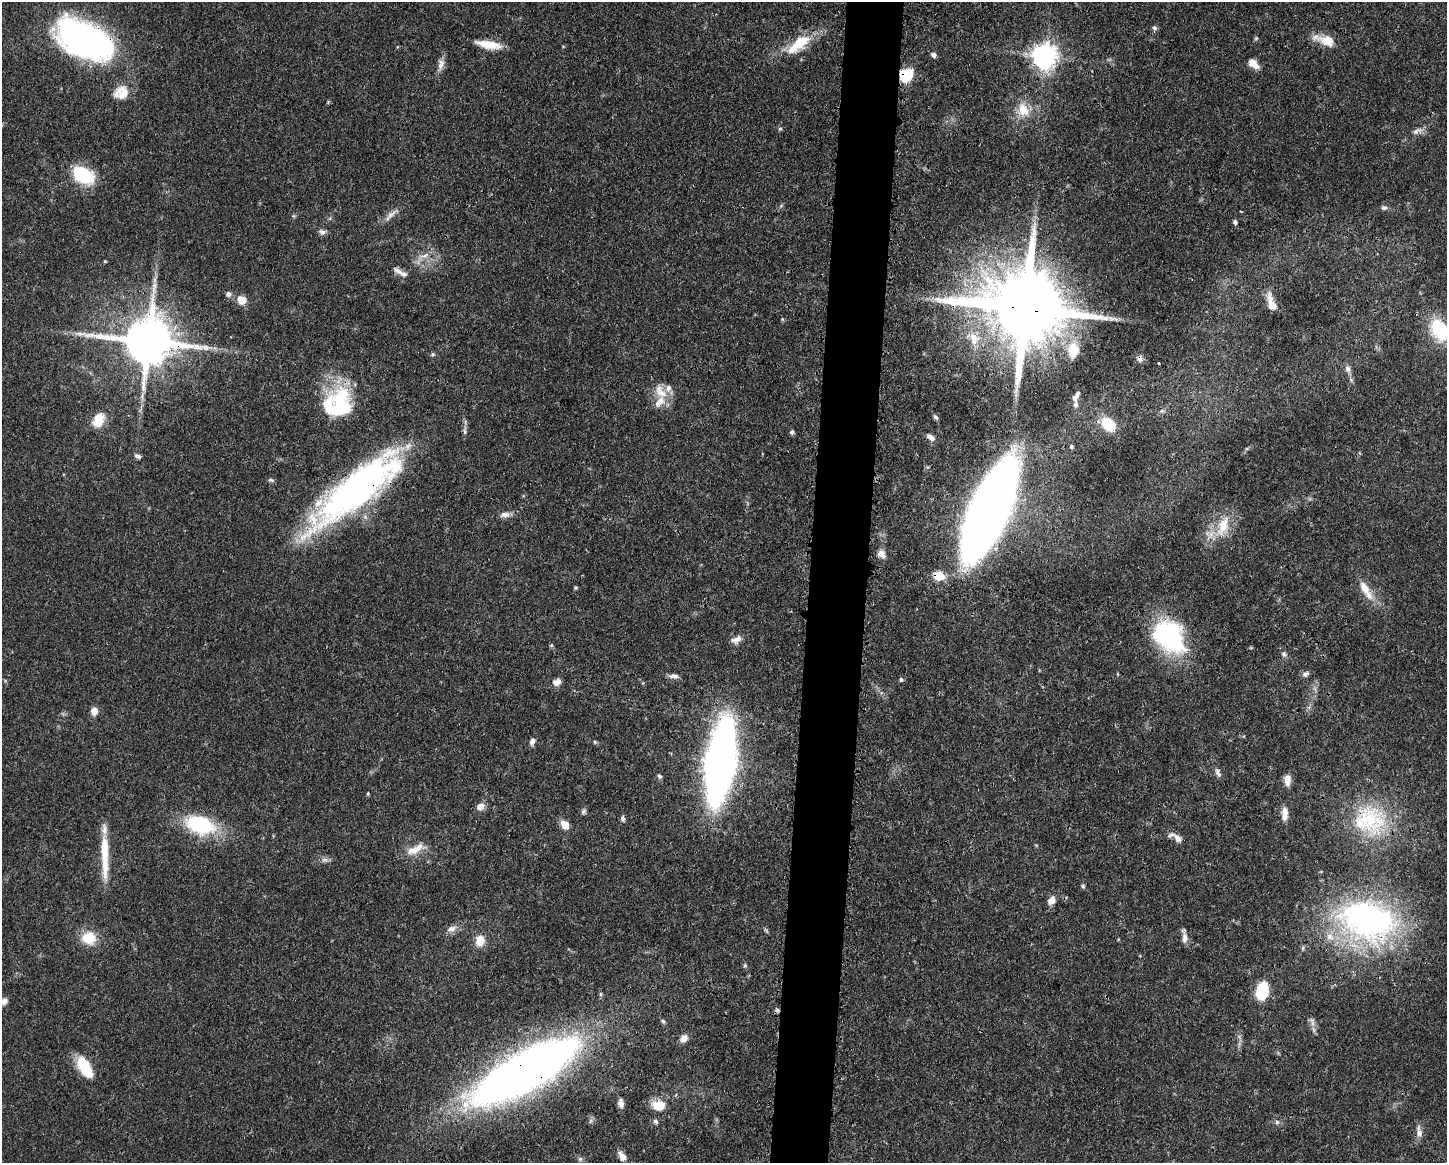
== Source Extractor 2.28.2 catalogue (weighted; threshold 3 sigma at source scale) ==
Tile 5 of 3 x 4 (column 2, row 2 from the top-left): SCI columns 1563-3007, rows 2325-3485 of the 4682 x 4647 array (HDU 1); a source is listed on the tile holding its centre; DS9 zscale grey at full resolution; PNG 1449 x 1165 px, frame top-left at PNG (2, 2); no overlay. Shown black and unused: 4% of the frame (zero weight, under 3 of 4 exposures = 1% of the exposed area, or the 3 px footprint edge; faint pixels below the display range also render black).
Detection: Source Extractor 2.28.2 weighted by HDU 2 'WHT'; one run over the whole footprint, this tile lists its part. Background 0.0563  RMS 0.0033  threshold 0.0148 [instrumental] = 3 sigma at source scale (4.5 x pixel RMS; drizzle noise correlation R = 1.50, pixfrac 1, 0.05/0.05 arcsec/px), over >= 5 px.
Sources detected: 119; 2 inside a brighter object's white glare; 1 cosmic-ray / hot-pixel residue — not listed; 7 inside a brighter listed object's ellipse — not listed separately; the other 109 listed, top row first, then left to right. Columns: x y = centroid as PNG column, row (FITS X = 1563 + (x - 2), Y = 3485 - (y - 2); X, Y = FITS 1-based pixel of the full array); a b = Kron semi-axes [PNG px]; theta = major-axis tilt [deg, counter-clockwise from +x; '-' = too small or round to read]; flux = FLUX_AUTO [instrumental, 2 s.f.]
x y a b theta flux
1154 28 7 6 - 0.7
1256 38 6 4 45 0.41
86 41 49 27 -25 140
1327 41 23 14 -15 5.8
800 42 33 16 41 11
488 44 28 8 -10 6.4
933 55 7 5 -50 1.1
1045 56 8 8 - 310
1253 63 13 7 -42 3.3
441 64 16 8 82 2.2
906 75 9 8 - 18
121 93 20 17 24 5.5
328 102 5 4 - 0.37
1023 110 20 14 -70 6.5
780 129 5 5 - 0.5
1417 131 16 7 22 1.9
83 175 21 13 -29 20
1384 208 9 6 -6 0.87
390 215 22 6 45 2.3
1235 222 6 5 - 0.73
322 232 10 7 -14 1.2
425 255 13 7 27 2.5
398 271 16 7 -28 1.7
155 280 7 5 90 0.92
228 294 7 7 - 1.2
241 300 9 8 - 4.5
1272 303 21 8 -70 4.2
1025 308 23 19 -17 5400
1111 318 12 6 -4 1.5
782 319 5 4 - 0.36
1439 329 23 15 -64 20
974 338 20 13 -76 6
148 341 15 13 -8 1900
206 347 13 8 -7 2.3
1073 350 22 14 89 6.6
1140 359 8 7 - 1.1
1158 363 3 2 - 0.33
1348 369 10 7 -76 1.6
660 392 24 13 -54 5.5
1075 398 8 6 56 1.2
341 401 38 24 -86 24
1162 411 6 4 -17 0.52
935 417 8 4 -51 0.71
98 420 18 12 61 6.1
1108 424 13 9 -41 13
792 432 6 5 - 0.63
931 437 10 6 -35 1.9
1071 447 6 5 - 0.53
138 456 8 5 -26 1
271 480 8 5 -10 0.63
356 489 112 30 39 130
989 510 71 21 66 740
505 514 13 7 6 2
1223 526 35 16 69 11
881 554 13 10 -58 2.1
939 576 12 9 -16 6.2
576 588 5 4 - 0.41
1366 590 30 9 -60 5.7
1168 636 39 28 -47 45
737 639 14 8 45 2.2
551 645 6 5 - 0.42
1284 654 8 7 - 0.9
1118 674 5 3 - 0.27
1306 674 9 6 31 1.1
674 676 13 5 -1 1.4
901 680 6 4 -76 0.54
557 682 11 8 16 2
94 711 9 7 -86 2.4
532 742 9 6 62 1.3
595 742 6 4 -45 0.47
720 762 48 16 82 350
1218 773 12 6 -68 1.2
659 776 6 5 - 0.71
1287 780 13 7 89 2.7
368 794 5 3 - 0.36
480 806 9 8 - 2.4
584 811 8 6 58 0.77
1284 814 17 7 89 3.2
622 819 8 5 -84 0.86
1368 820 49 41 -7 31
200 825 34 19 -17 25
565 825 8 6 -57 4.7
1178 838 12 8 -48 2.4
413 850 28 10 16 4.8
105 856 61 8 -89 11
325 860 11 5 -11 1.2
1083 886 5 5 - 0.55
1051 900 11 8 54 2.4
1369 921 73 49 -18 88
451 929 13 8 13 2
1184 936 18 5 -84 1.9
89 938 19 16 -11 7.2
480 941 15 12 76 3.6
745 965 5 5 - 0.55
1262 991 17 11 73 13
4 1001 8 7 - 1.5
663 1021 6 5 - 0.58
1313 1023 9 5 -89 1.3
684 1038 9 8 - 2.2
84 1067 26 12 -60 11
524 1072 91 26 30 380
621 1103 10 6 -76 1.6
658 1105 16 12 -5 5.9
590 1121 7 4 71 0.64
655 1121 7 6 - 0.82
1277 1122 6 5 - 0.75
1419 1132 17 7 -83 2.1
622 1156 14 7 -58 2.4
580 1159 6 6 - 0.76
Overlapping masked pixels (flux is a lower limit): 11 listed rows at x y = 86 41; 906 75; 1025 308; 148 341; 1140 359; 356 489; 989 510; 939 576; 1368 820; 1369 921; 524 1072
Isophote crosses this tile's border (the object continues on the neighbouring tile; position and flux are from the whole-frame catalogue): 1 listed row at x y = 1439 329